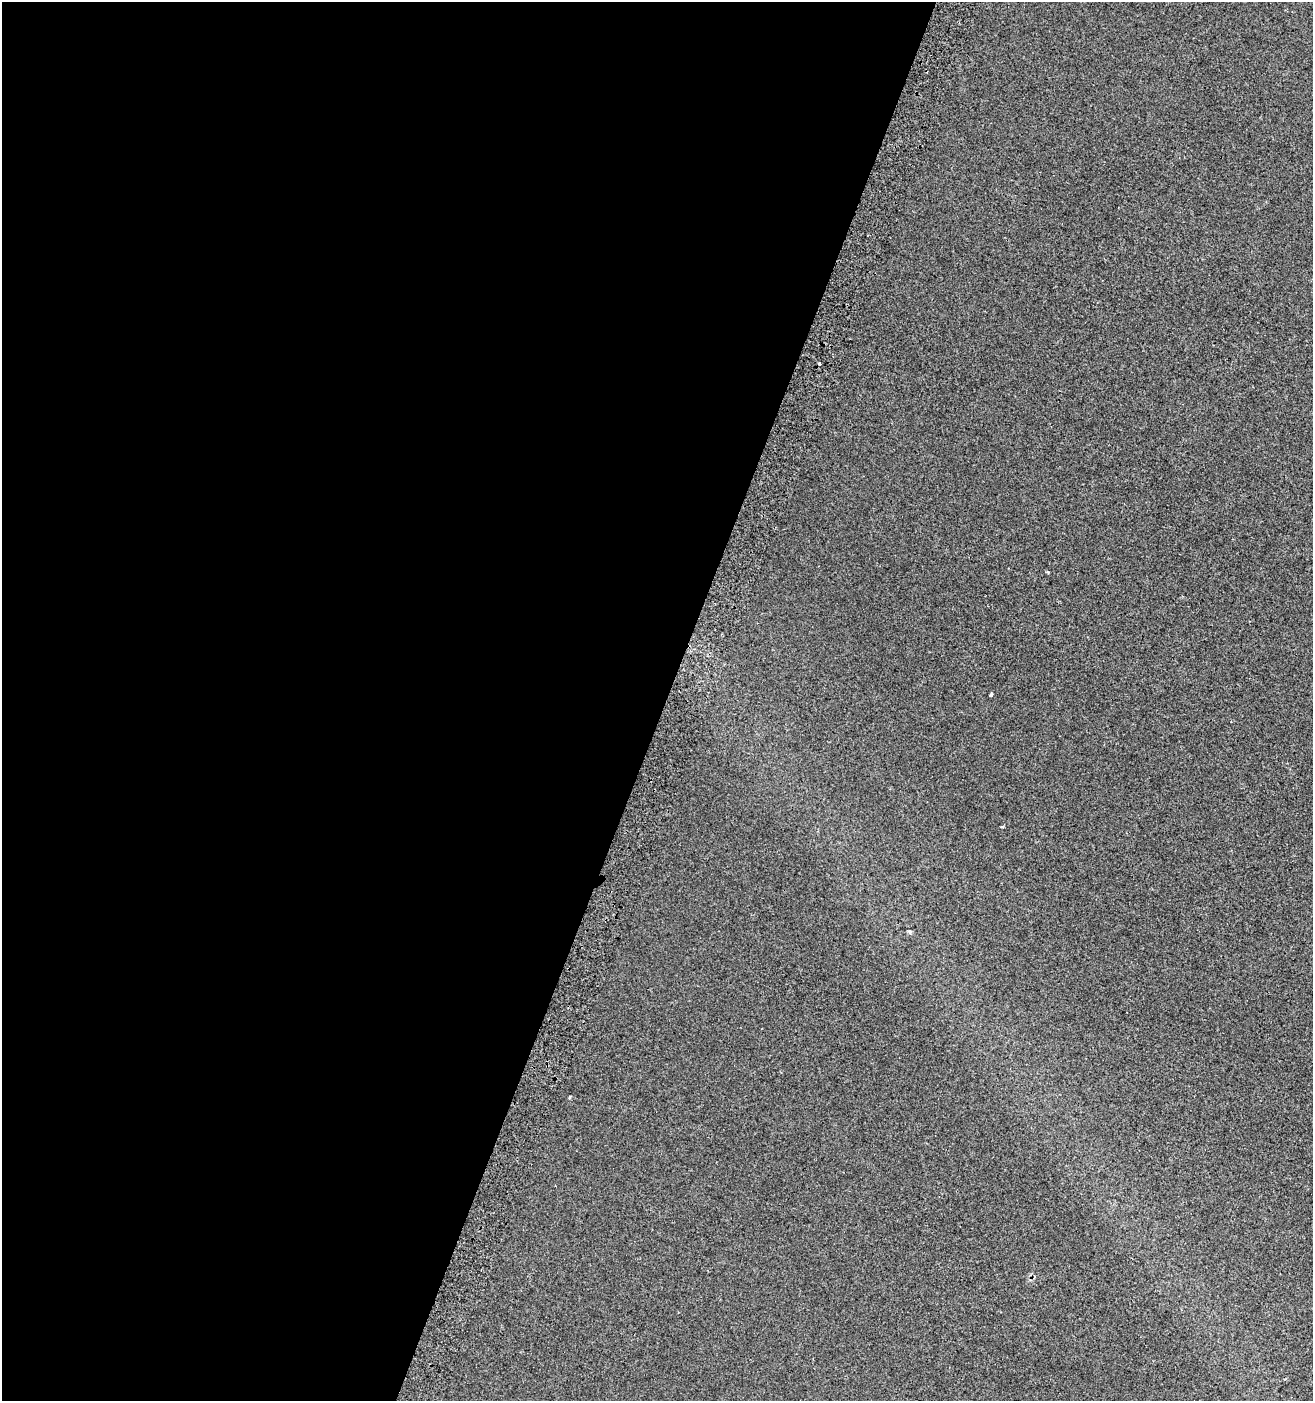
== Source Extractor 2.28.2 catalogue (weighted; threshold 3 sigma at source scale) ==
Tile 5 of 4 x 4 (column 1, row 2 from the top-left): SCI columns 313-1623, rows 2815-4213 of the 5803 x 5636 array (HDU 1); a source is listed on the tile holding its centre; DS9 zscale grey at full resolution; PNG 1315 x 1403 px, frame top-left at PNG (2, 2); no overlay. Shown black and unused: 51% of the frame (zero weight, under 2 of 3 exposures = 2% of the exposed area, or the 3 px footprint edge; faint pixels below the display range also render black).
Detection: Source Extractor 2.28.2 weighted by HDU 2 'WHT'; one run over the whole footprint, this tile lists its part. Background 7.39e-04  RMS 0.0071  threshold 0.032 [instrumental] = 3 sigma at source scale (4.5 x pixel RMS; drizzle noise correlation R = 1.50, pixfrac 1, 0.0396/0.0396 arcsec/px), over >= 5 px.
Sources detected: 7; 1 cosmic-ray / hot-pixel residue — not listed; the other 6 listed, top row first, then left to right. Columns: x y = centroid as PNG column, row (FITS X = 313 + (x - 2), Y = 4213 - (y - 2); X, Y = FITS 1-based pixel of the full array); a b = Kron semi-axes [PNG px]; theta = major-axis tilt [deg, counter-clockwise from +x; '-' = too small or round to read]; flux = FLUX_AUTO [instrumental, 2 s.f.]
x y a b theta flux
819 363 3 3 - 1.3
1048 572 3 3 - 0.75
991 694 3 3 - 17
1002 827 3 3 - 1.8
910 932 3 3 - 2.3
570 1097 4 3 - 0.8